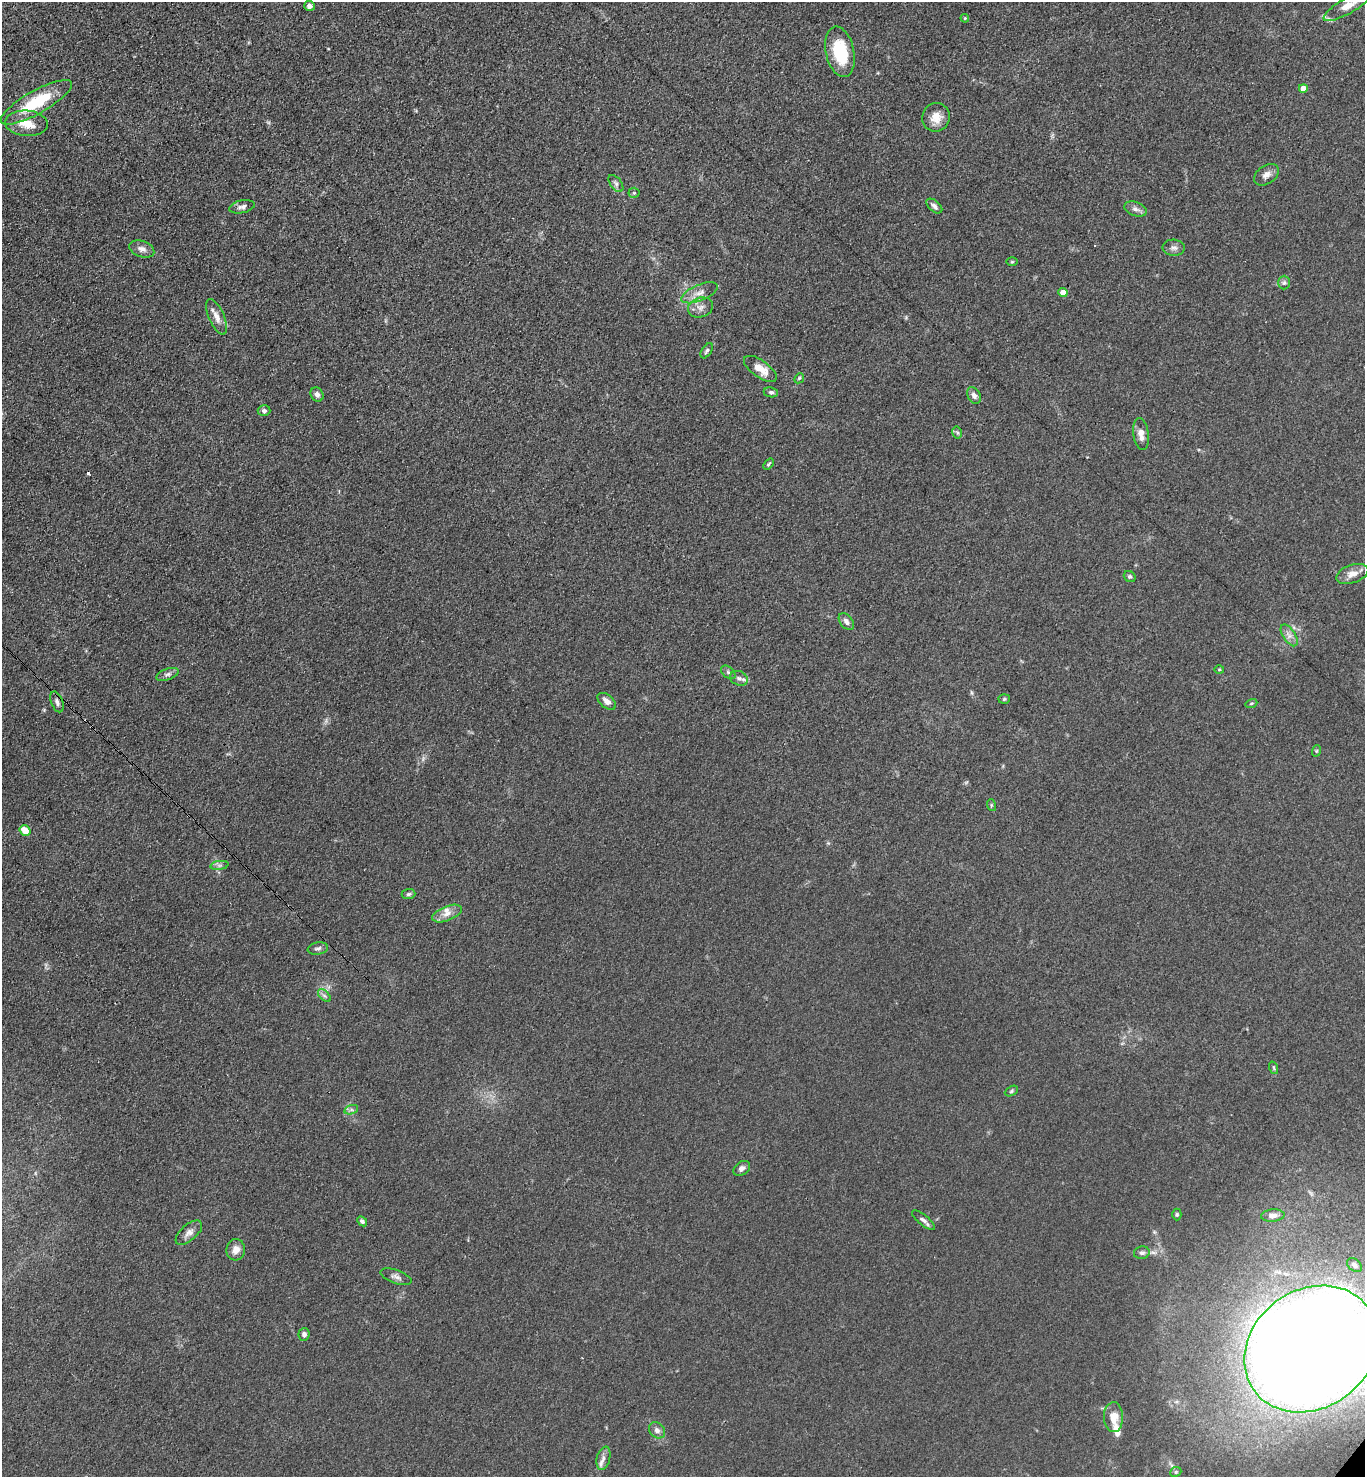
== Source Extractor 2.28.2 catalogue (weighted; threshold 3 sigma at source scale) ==
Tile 11 of 4 x 4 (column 3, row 3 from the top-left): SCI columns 3097-4459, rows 1543-3017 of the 6052 x 6034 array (HDU 1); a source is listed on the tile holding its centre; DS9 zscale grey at full resolution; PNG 1367 x 1479 px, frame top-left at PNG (2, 2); each listed source drawn as its Kron ellipse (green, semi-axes under 4 px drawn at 4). Shown black and unused: <1% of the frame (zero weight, under 3 of 4 exposures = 7% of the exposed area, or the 3 px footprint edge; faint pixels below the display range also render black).
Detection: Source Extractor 2.28.2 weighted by HDU 2 'WHT'; one run over the whole footprint, this tile lists its part. Background 0.0831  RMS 0.0073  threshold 0.033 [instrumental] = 3 sigma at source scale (4.5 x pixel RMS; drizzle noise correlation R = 1.50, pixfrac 1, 0.05/0.05 arcsec/px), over >= 5 px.
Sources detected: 77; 1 cosmic-ray / hot-pixel residue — neither listed nor drawn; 5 inside a brighter listed object's ellipse — not listed separately; the other 71 listed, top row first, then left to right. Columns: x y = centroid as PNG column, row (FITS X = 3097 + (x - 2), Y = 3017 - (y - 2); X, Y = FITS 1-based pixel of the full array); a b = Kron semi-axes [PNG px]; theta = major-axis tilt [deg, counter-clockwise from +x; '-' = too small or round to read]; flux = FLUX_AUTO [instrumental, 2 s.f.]
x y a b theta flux
1349 5 29 8 30 10
309 6 5 5 - 3
965 18 4 4 - 0.89
840 52 25 14 -78 33
1303 88 4 4 - 6.8
36 102 40 11 29 38
936 117 14 14 - 9.5
27 123 21 12 -4 12
1266 175 14 9 34 4.3
616 183 10 5 -52 2.1
634 193 5 5 - 1
934 206 9 5 -41 2.6
242 207 13 6 12 2.9
1136 209 12 7 -20 3.4
1174 248 11 8 -5 3
142 249 13 8 -21 4
1012 262 5 3 - 0.73
1284 283 7 6 - 1.8
700 293 19 8 23 6.6
1063 293 4 4 - 8.1
700 307 13 9 20 5.1
217 317 19 7 -66 6.6
707 351 8 4 57 1.7
760 369 19 8 -35 9.4
799 378 5 4 - 1
771 392 7 5 -9 1.6
317 394 7 6 - 2.8
974 396 9 6 -61 3.2
264 411 6 5 - 1.8
957 432 6 4 -77 1.3
1141 434 16 8 -81 5.9
768 464 6 4 49 1.1
1352 574 16 9 19 6.9
1130 577 6 5 - 1.5
846 622 9 6 -52 3.2
1289 635 12 6 -57 4
1219 669 5 3 - 0.71
728 672 8 5 -41 1.7
168 674 11 5 20 2.6
739 678 9 7 -22 2.9
1004 699 6 5 - 1.1
607 701 11 6 -39 4.3
57 702 11 6 -69 2.5
1251 703 6 4 19 0.89
1316 751 6 3 71 0.88
991 805 6 4 -73 0.9
25 830 6 5 - 13
219 865 9 4 8 2
408 894 7 5 4 1.6
447 914 16 7 21 5.6
318 948 10 6 10 2.2
324 996 8 4 -44 1.8
1274 1068 6 4 -71 0.95
1011 1091 7 4 29 1.2
351 1110 7 4 18 1.7
742 1168 9 6 34 2.8
1177 1214 6 4 -90 1
1273 1215 12 6 4 3.7
923 1220 14 5 -39 2.8
362 1221 6 4 -44 1.7
189 1233 16 8 41 4.5
236 1250 11 9 83 5.8
1142 1253 8 6 12 2.3
1354 1265 8 5 -40 2.7
396 1277 16 6 -19 3.4
304 1334 6 5 - 2.8
1311 1349 71 59 37 2700
1113 1417 15 9 -89 9.6
657 1430 9 7 -43 3.1
603 1458 12 6 76 3.3
1176 1472 6 4 23 1.2
Overlapping masked pixels (flux is a lower limit): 1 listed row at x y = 1311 1349
Isophote crosses this tile's border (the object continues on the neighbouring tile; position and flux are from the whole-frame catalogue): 2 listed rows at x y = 1349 5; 1311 1349